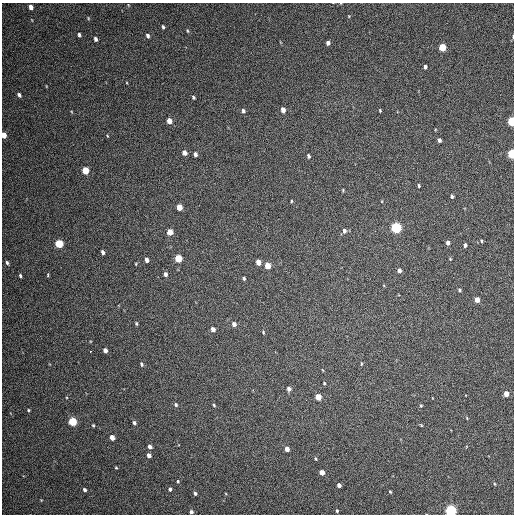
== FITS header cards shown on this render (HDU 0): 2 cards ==
NAXIS1  =                  512 / Axis length
NAXIS2  =                  512 / Axis length

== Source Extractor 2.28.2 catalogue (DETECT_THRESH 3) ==
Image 512 x 512 px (HDU 0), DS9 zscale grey, 1 PNG px = 1 image px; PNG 516 x 516 px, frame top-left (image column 1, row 512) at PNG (2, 3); no overlay
Background 105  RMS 10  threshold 30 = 3 sigma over >= 5 px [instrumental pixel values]
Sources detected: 91; all 91 listed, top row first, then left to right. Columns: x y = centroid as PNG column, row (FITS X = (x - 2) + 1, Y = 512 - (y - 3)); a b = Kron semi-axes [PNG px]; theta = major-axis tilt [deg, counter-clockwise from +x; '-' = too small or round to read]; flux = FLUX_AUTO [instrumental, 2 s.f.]
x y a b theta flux
31 7 4 4 - 3900
349 16 5 3 - 530
88 18 5 3 - 600
163 27 4 3 - 1100
187 31 5 3 - 690
79 35 4 3 - 1300
148 36 5 4 - 1700
513 37 6 3 90 750
95 39 5 4 - 1900
328 43 4 4 - 2300
442 47 5 4 - 19000
425 67 4 3 - 1400
19 95 4 3 - 1700
193 97 4 3 - 1000
283 110 5 4 - 3700
380 110 4 3 - 640
243 111 5 4 - 1400
169 121 5 4 - 5600
511 121 5 4 - 48000
4 135 5 4 - 7000
439 140 4 3 - 1700
184 153 5 4 - 3500
195 154 4 4 - 2600
512 154 5 4 - 50000
308 156 5 3 - 1400
85 170 5 4 - 17000
419 186 4 3 - 770
343 190 4 3 - 650
452 196 4 3 - 1300
291 201 4 3 - 670
179 207 5 4 - 9400
396 228 5 5 - 96000
344 231 6 5 - 2000
170 232 5 4 - 10000
481 241 4 3 - 760
448 243 4 4 - 2200
59 244 5 4 - 30000
465 245 4 3 - 1600
103 252 4 3 - 2200
178 258 5 4 - 23000
450 259 3 3 - 550
147 260 4 3 - 2800
258 262 5 4 - 6100
7 263 5 3 - 1100
136 264 4 2 - 500
267 266 5 4 - 11000
399 271 5 4 - 2200
165 274 5 4 - 2100
48 275 4 3 - 600
20 276 3 3 - 1100
244 278 4 3 - 1100
459 290 4 3 - 900
477 300 4 4 - 6200
136 323 5 3 - 820
234 324 5 4 - 3000
213 329 5 4 - 3300
263 332 5 4 - 710
105 350 4 4 - 3000
90 351 3 2 - 2400
141 364 5 4 - 1200
361 364 5 3 - 590
324 383 3 3 - 610
289 389 5 5 - 2300
506 394 4 4 - 5700
318 397 5 4 - 11000
176 405 4 4 - 1300
214 405 4 3 - 750
421 406 5 4 - 740
29 410 4 3 - 700
467 418 4 3 - 520
72 422 5 4 - 39000
134 423 4 3 - 1600
93 425 3 3 - 730
421 425 4 3 - 590
112 437 4 4 - 5200
150 447 4 3 - 3000
287 449 4 4 - 4800
149 455 4 4 - 3200
316 459 5 3 - 700
116 468 4 3 - 600
322 472 4 4 - 6700
178 481 4 3 - 820
495 484 4 3 - 570
339 485 4 4 - 3000
170 489 4 4 - 1700
84 490 4 3 - 1600
390 492 4 3 - 740
195 493 4 3 - 1200
337 511 3 3 - 970
451 511 5 5 - 120000
191 512 4 4 - 1700
At the frame edge (FLAGS 8, measured only in part): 6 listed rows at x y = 513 37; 511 121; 4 135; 512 154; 451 511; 191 512